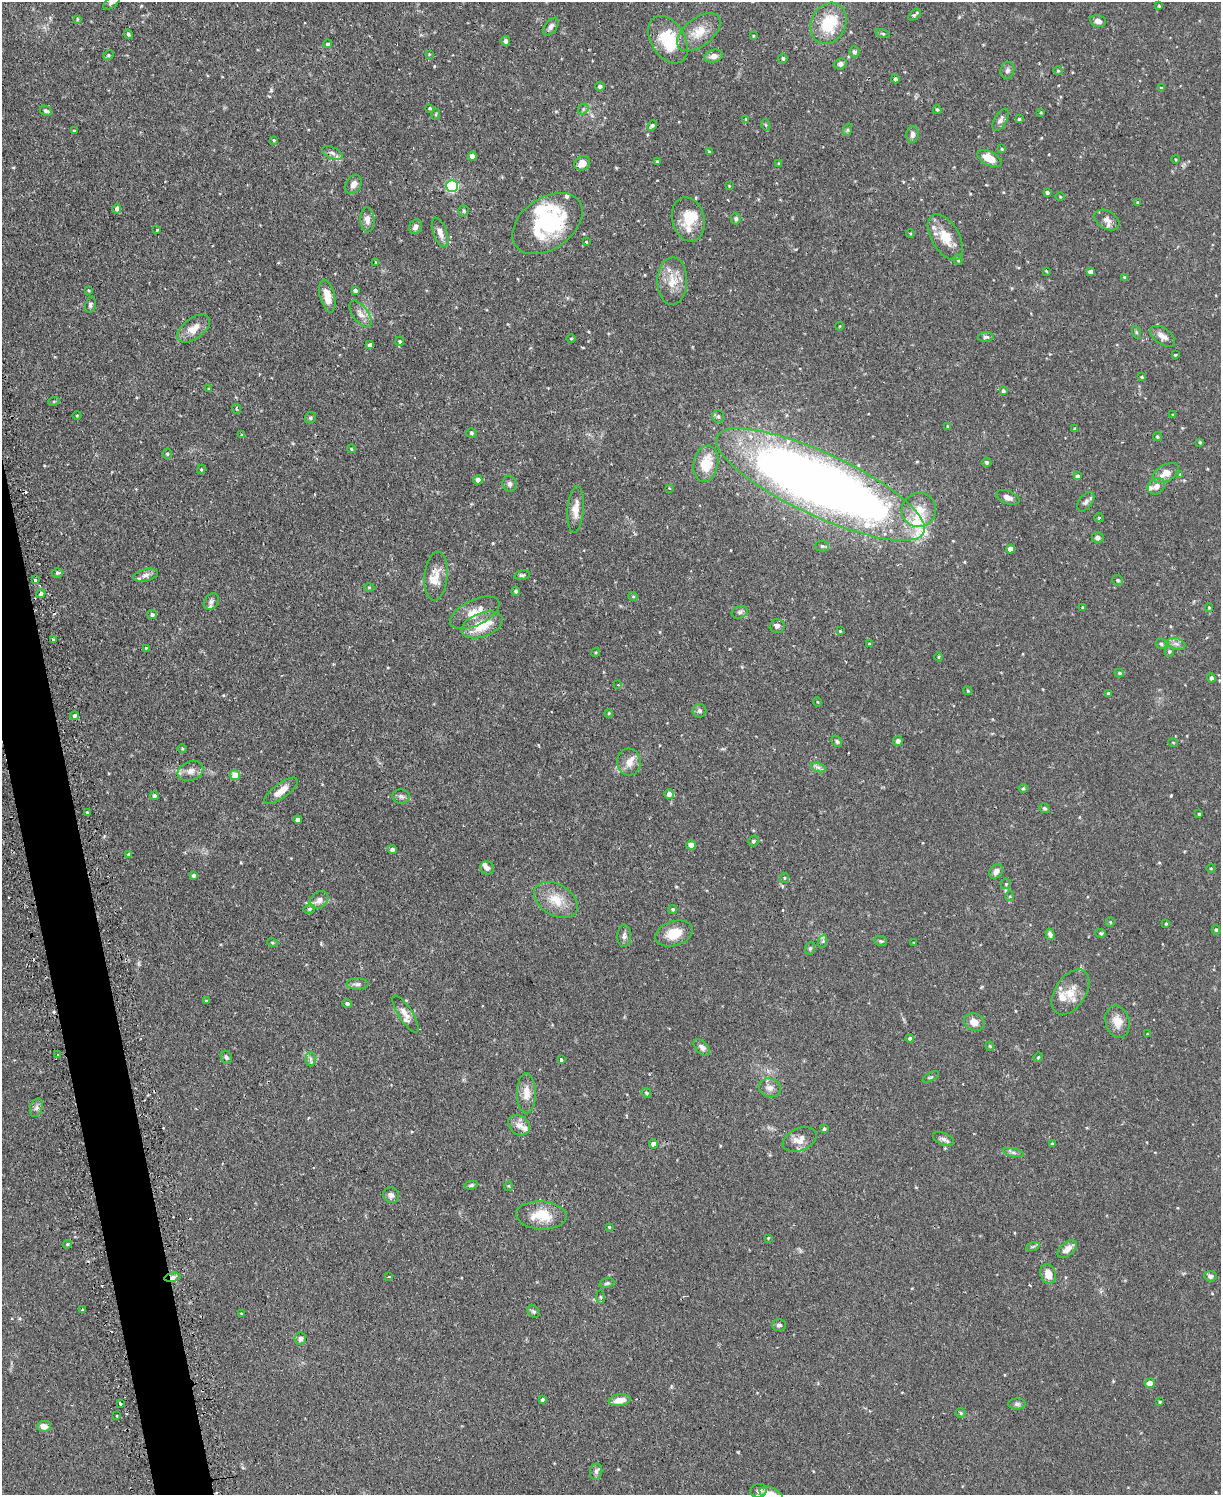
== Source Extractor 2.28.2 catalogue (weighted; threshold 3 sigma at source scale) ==
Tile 7 of 4 x 3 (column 3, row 2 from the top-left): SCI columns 2470-3688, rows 1652-3144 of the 4939 x 4911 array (HDU 1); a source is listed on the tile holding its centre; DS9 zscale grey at full resolution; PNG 1223 x 1497 px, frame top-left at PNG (2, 2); each listed source drawn as its Kron ellipse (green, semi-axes under 4 px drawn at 4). Shown black and unused: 3% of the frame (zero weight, under 2 of 3 exposures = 4% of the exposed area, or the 3 px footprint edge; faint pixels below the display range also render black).
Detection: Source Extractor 2.28.2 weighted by HDU 2 'WHT'; one run over the whole footprint, this tile lists its part. Background 0.0811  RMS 0.0052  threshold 0.0233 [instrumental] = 3 sigma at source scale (4.5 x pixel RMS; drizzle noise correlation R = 1.50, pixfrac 1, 0.05/0.05 arcsec/px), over >= 5 px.
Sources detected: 282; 5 cosmic-ray / hot-pixel residue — neither listed nor drawn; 13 inside a brighter listed object's ellipse — not listed separately; the other 264 listed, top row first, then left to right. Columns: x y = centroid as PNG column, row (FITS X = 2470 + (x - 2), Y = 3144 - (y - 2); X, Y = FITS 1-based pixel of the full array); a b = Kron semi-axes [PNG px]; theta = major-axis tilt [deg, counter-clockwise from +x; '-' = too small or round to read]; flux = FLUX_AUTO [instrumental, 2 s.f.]
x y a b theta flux
112 2 9 5 40 1.5
1159 6 4 3 - 0.49
914 15 7 3 40 1.3
77 19 4 3 - 0.57
1098 21 8 6 -11 1.8
828 23 21 17 64 21
551 27 10 6 52 1.8
699 32 25 14 37 9.6
128 34 5 4 - 0.91
883 34 7 3 -19 0.63
753 36 4 3 - 0.48
668 40 26 17 -59 23
505 41 5 4 - 1.7
328 44 4 4 - 0.93
854 52 5 5 - 1.3
429 54 4 3 - 0.4
108 55 5 4 - 0.75
713 56 9 6 14 2.9
783 58 5 4 - 0.96
840 64 6 5 - 1.6
1007 70 8 7 - 1.5
1058 71 5 4 - 0.57
895 79 4 4 - 1
600 86 5 4 - 1.2
1161 88 3 3 - 0.64
430 108 3 3 - 0.62
583 109 6 4 48 0.77
937 110 4 4 - 0.74
46 111 6 4 -25 1.2
1041 113 3 3 - 0.47
436 114 5 3 - 0.45
746 119 4 2 - 0.37
1019 119 3 3 - 0.59
1000 120 12 6 60 2
766 125 6 3 -70 0.53
652 126 5 4 - 1.1
847 130 6 4 72 0.7
74 131 3 3 - 0.45
913 134 8 6 85 2
274 140 3 3 - 0.5
1002 149 4 3 - 0.51
709 152 4 4 - 0.49
332 153 11 5 -25 2
472 156 4 4 - 3.4
989 158 13 7 -28 8.2
1175 159 4 3 - 0.39
657 161 3 3 - 0.45
582 163 8 7 - 4.2
779 163 4 4 - 0.5
353 184 10 7 57 2.7
452 186 6 6 - 71
729 186 4 4 - 0.41
1047 192 4 4 - 0.99
1060 197 5 3 - 0.47
1138 203 4 4 - 0.68
117 209 5 4 - 2.1
464 211 5 5 - 0.71
688 219 22 16 -76 11
736 219 6 5 - 1.1
367 220 12 7 -88 3.1
1107 220 14 9 -30 3.2
547 223 39 25 35 50
415 227 7 6 - 2.2
157 230 3 3 - 1.1
440 232 15 7 -70 3.4
910 233 4 3 - 0.46
945 237 25 14 -59 10
586 242 3 3 - 0.78
958 260 5 4 - 0.66
376 262 3 2 - 0.7
1046 271 4 3 - 0.37
1091 272 4 4 - 2
1124 277 4 3 - 0.45
672 281 24 15 89 9.4
88 290 4 3 - 0.52
355 290 4 3 - 1.3
327 296 17 7 -76 6.5
90 305 8 5 76 1.1
360 314 15 7 -55 3.5
840 326 4 3 - 0.34
194 329 19 10 37 6.1
1136 332 6 4 -71 0.62
1163 336 14 8 -35 3.1
986 337 8 5 1 1
571 338 5 3 - 0.49
400 341 5 4 - 0.79
370 345 4 3 - 1.4
1175 355 3 3 - 0.5
1142 377 4 3 - 0.64
208 389 3 2 - 0.37
1003 391 4 4 - 1
54 401 6 3 18 0.55
236 409 4 4 - 0.6
77 415 4 3 - 0.39
1173 415 3 2 - 0.44
718 416 6 6 - 1
310 418 6 5 - 1
947 426 4 3 - 0.53
1075 429 4 3 - 1.1
471 433 5 4 - 0.83
242 435 4 3 - 0.6
1157 437 4 4 - 0.71
1200 442 4 3 - 0.61
351 449 4 3 - 0.5
167 454 5 5 - 0.75
986 462 5 4 - 0.89
706 464 18 12 80 13
201 469 5 4 - 0.55
1166 473 14 8 28 4.8
1180 475 3 2 - 0.92
1077 476 4 4 - 1.1
478 480 4 4 - 2.7
509 484 8 7 - 1.5
820 484 114 31 -25 570
1156 486 9 7 40 2.6
669 488 4 3 - 0.51
1008 497 12 6 -21 2.7
1086 502 11 6 53 1.9
576 509 23 8 85 5.7
919 510 17 17 - 8.9
1099 518 5 3 - 0.48
1097 537 6 5 - 1.6
822 546 6 5 - 0.87
1010 549 4 4 - 4.3
57 573 5 4 - 0.82
146 575 13 6 13 2.2
522 575 8 4 13 0.91
436 576 24 11 84 7.4
35 580 4 3 - 1.2
1118 580 5 5 - 1.1
369 587 5 3 - 0.49
516 591 4 4 - 0.95
41 594 4 4 - 1.3
633 596 5 3 - 0.44
211 602 9 6 55 1.6
1082 607 3 2 - 0.36
1209 607 4 3 - 0.57
740 612 8 6 19 1.5
475 613 26 13 26 8.7
152 615 5 4 - 1.2
482 625 22 11 21 14
777 626 7 7 - 1.8
840 631 4 3 - 0.5
53 639 3 3 - 1.6
869 644 4 3 - 0.54
1161 644 6 4 -46 0.86
1176 644 9 5 -19 1.8
146 648 3 3 - 0.46
1169 651 5 4 - 0.71
596 652 4 3 - 0.53
939 657 4 3 - 0.44
1119 673 5 3 - 0.74
1211 678 4 4 - 1.5
618 685 3 3 - 0.39
968 691 4 3 - 0.5
1108 694 4 4 - 1.1
818 702 4 3 - 0.4
700 711 7 6 - 1.4
609 713 4 3 - 0.45
75 716 4 4 - 1.2
837 741 6 4 -52 0.93
898 741 5 4 - 1.4
1173 742 5 3 - 0.42
182 749 5 3 - 0.48
629 762 13 12 - 4.3
818 767 7 4 -19 1.5
191 771 13 9 20 3.6
235 775 5 5 - 7.1
1023 788 4 4 - 0.67
281 791 20 7 36 5.3
669 794 5 5 - 2.8
154 796 4 4 - 1.1
401 796 8 7 - 1.5
1044 808 5 4 - 0.83
87 813 3 3 - 0.88
1199 814 3 3 - 0.75
298 820 4 4 - 2.2
753 841 5 5 - 1.1
691 845 4 4 - 5.3
392 850 4 4 - 1.9
129 854 4 3 - 1.1
487 868 7 6 - 1.7
1211 868 4 3 - 0.39
996 871 8 6 49 2.8
194 875 4 4 - 1.3
784 878 5 4 - 0.63
1006 884 5 5 - 0.86
1010 896 5 3 - 0.45
319 900 10 8 37 3.5
556 900 24 15 -31 11
309 909 6 4 15 0.95
673 909 4 4 - 0.92
1110 922 5 4 - 0.6
1166 924 4 3 - 0.51
1216 930 5 4 - 0.68
674 933 19 12 17 9.4
1101 933 5 4 - 0.7
1050 934 6 4 -74 1.8
624 936 11 7 89 1.8
823 941 7 4 72 0.88
881 941 6 5 - 0.84
272 942 5 3 - 0.47
914 942 4 2 - 0.34
810 948 6 5 - 0.8
357 984 11 5 0 1.6
1070 992 25 15 57 8.5
206 1001 3 3 - 0.64
347 1003 5 4 - 0.99
405 1014 22 7 -57 3.7
974 1022 10 8 -20 4.6
1117 1022 16 12 -76 6
1147 1034 3 3 - 0.34
910 1038 4 4 - 1.3
990 1046 4 4 - 0.52
702 1047 10 6 -46 1.9
57 1055 3 2 - 0.53
226 1057 7 5 -64 0.98
1038 1057 5 4 - 0.64
310 1059 7 5 -89 1.3
561 1060 4 3 - 1.1
931 1077 9 3 28 0.7
770 1088 11 9 -18 2.8
526 1093 20 9 90 5.9
646 1093 5 4 - 0.81
36 1108 9 6 71 1.7
519 1125 11 9 -36 3.6
824 1129 4 3 - 0.96
800 1139 18 11 23 5.5
943 1139 11 6 -23 1.8
653 1144 4 4 - 2.8
1052 1144 3 3 - 0.8
1013 1153 10 4 -11 1.3
471 1185 7 4 10 0.97
508 1186 4 4 - 0.57
391 1195 8 7 - 2
541 1215 25 14 -4 13
609 1227 3 3 - 0.47
768 1238 3 3 - 0.45
67 1244 5 3 - 0.62
1033 1246 7 4 20 0.9
1067 1249 11 6 41 3.5
1048 1274 10 7 -70 4.7
1210 1276 6 5 - 1.4
172 1277 8 4 9 1.5
389 1277 4 3 - 0.66
607 1283 7 5 11 1
600 1297 6 4 -88 0.6
82 1310 3 3 - 1.3
534 1312 7 5 -43 1
241 1313 4 2 - 0.31
779 1325 7 6 - 1.4
300 1338 6 6 - 2.6
1150 1383 5 5 - 4.3
542 1399 3 3 - 0.93
619 1400 11 6 9 4.8
1160 1402 3 3 - 0.52
120 1404 3 3 - 4.6
1017 1404 9 5 0 1.3
961 1413 5 5 - 0.66
117 1415 3 2 - 0.78
44 1426 7 5 1 3.9
596 1472 8 6 76 1.6
759 1491 8 6 13 1.8
771 1494 12 6 -22 6.2
Overlapping masked pixels (flux is a lower limit): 2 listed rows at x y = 820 484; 172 1277
Isophote crosses this tile's border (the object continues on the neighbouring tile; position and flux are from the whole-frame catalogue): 3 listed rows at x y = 112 2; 668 40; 771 1494